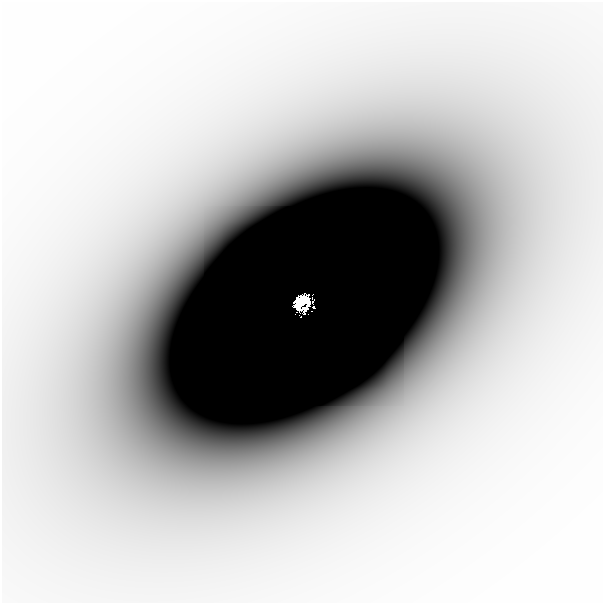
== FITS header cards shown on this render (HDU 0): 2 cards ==
NAXIS1  =                  601
NAXIS2  =                  601

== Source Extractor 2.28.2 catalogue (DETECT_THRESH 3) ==
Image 601 x 601 px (HDU 0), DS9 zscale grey, 1 PNG px = 1 image px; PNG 605 x 605 px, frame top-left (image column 1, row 601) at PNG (2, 2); no overlay
Background -1.73e-06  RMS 5.5e-07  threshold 1.66e-06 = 3 sigma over >= 5 px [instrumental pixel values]
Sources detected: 3; all 3 listed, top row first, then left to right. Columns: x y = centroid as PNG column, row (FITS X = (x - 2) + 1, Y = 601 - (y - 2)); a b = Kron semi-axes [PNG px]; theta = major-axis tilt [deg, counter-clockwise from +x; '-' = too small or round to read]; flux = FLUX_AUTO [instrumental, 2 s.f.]
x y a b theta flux
269 215 25 19 35 0.0014
302 302 13 11 45 4.3
313 307 3 2 - 0.023